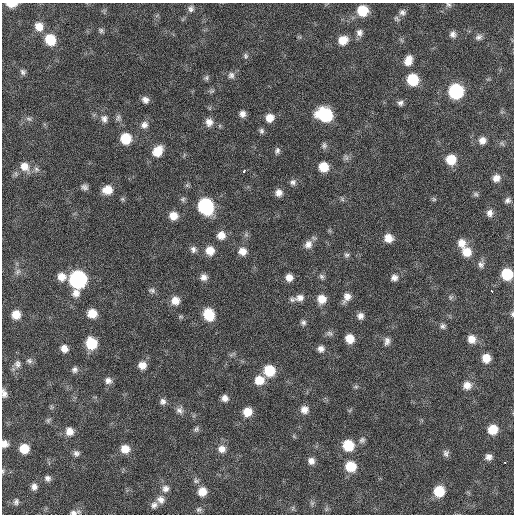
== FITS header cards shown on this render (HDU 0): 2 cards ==
NAXIS1  =                  512 / Axis length
NAXIS2  =                  512 / Axis length

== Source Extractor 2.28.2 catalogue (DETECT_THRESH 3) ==
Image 512 x 512 px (HDU 0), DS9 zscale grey, 1 PNG px = 1 image px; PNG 516 x 516 px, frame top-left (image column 1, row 512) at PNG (2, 3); no overlay
Background 59.6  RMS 8.4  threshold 25.3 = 3 sigma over >= 5 px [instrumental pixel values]
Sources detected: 143; all 143 listed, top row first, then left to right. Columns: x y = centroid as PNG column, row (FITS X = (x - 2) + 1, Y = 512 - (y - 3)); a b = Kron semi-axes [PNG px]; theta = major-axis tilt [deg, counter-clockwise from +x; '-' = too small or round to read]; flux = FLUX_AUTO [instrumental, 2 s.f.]
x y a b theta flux
11 4 9 5 1 6200
448 5 8 6 -37 1300
191 9 9 8 - 2100
362 11 9 9 - 15000
402 12 9 8 - 2000
397 19 8 5 -46 1100
39 26 11 9 -63 5800
101 30 8 5 -47 1200
359 33 9 8 - 2500
453 34 8 8 - 2400
479 37 10 7 26 2200
50 40 10 9 - 14000
343 40 10 9 - 6900
246 56 8 6 -81 1400
408 60 11 8 70 5500
23 72 7 6 - 1600
231 75 9 9 - 2300
206 78 8 6 27 1300
413 80 9 9 - 20000
212 91 8 5 26 1100
456 91 9 9 - 61000
145 100 8 7 - 2700
400 103 7 7 - 1900
242 114 7 6 - 2800
325 115 12 10 -24 41000
118 118 10 7 88 1900
269 118 9 8 - 5700
29 119 9 5 -18 1600
104 119 11 9 -77 3000
209 122 10 9 - 4100
144 125 10 9 - 3200
261 131 8 6 -75 1500
126 138 9 9 - 16000
482 140 9 8 - 3500
324 145 9 7 90 1700
158 151 11 9 52 10000
277 151 8 6 71 1700
346 157 10 6 -72 1700
451 159 9 9 - 11000
24 166 13 11 -47 6600
324 167 8 8 - 11000
36 169 8 7 - 2000
244 171 4 3 - 11000
496 178 8 8 - 4100
293 182 8 7 - 2000
85 187 8 7 - 2000
107 190 10 9 - 8000
279 193 8 7 - 3500
476 194 8 6 -3 1200
122 199 6 5 - 920
183 199 7 7 - 1300
342 199 6 5 - 1100
434 199 6 5 - 840
507 200 8 6 27 1800
205 206 10 9 - 79000
489 213 9 7 82 3100
173 216 9 8 - 6200
221 235 10 9 - 5200
246 235 7 4 -19 1100
388 238 9 8 - 6200
462 243 10 9 - 5300
308 244 11 10 - 4000
193 249 9 7 -82 2300
210 251 10 9 - 7000
243 251 9 9 - 4900
467 252 10 9 - 8500
347 255 8 6 6 1400
481 265 9 8 - 2300
18 272 10 6 51 2000
507 274 8 8 - 20000
322 276 8 6 -45 1500
61 277 10 9 - 5700
204 277 8 7 - 3100
289 277 8 8 - 4200
394 278 9 8 - 2800
78 279 12 10 84 130000
152 290 10 7 -7 1700
492 291 3 3 - 17000
347 297 12 8 62 4500
450 297 7 7 - 1200
300 298 13 9 14 4400
322 299 9 9 - 6700
175 301 9 9 - 5900
92 313 9 8 - 8500
209 314 11 9 -68 18000
512 314 7 5 90 1000
16 315 8 8 - 7200
360 316 8 8 - 2800
303 322 7 7 - 1600
443 326 8 7 - 1700
329 333 9 7 -21 1800
350 339 8 7 - 7900
471 339 9 9 - 5400
387 341 11 7 82 2600
91 343 10 9 - 19000
64 348 8 7 - 4100
321 349 8 7 - 2900
486 358 8 8 - 7000
29 361 9 7 -7 1700
17 364 10 9 - 2900
142 365 8 8 - 5000
74 370 8 8 - 1900
269 371 10 9 - 17000
259 380 10 9 - 8800
108 381 9 8 - 2700
467 385 10 10 - 4700
356 387 7 5 7 960
4 393 10 6 -79 2500
225 398 8 7 - 3100
163 401 8 8 - 2200
51 407 7 4 -72 790
180 410 10 9 - 2700
304 410 9 9 - 4000
247 412 8 8 - 8300
48 420 7 5 69 1100
196 429 9 7 56 1400
493 429 9 8 - 11000
69 431 9 8 - 5100
362 440 9 8 - 1900
5 444 7 7 - 3600
348 445 9 9 - 18000
24 449 8 8 - 11000
125 449 10 9 - 6300
222 449 10 10 - 4100
76 453 8 7 - 1900
446 453 9 7 86 1900
489 457 7 7 - 2800
311 461 7 7 - 3100
505 462 3 3 - 12000
351 466 9 9 - 15000
3 471 7 4 83 880
47 478 7 7 - 2100
196 481 8 7 - 1600
34 487 7 7 - 2700
165 489 10 9 - 3100
439 491 9 9 - 15000
202 492 9 8 - 6800
161 500 11 9 -37 3800
16 502 8 7 - 1700
312 503 5 5 - 1100
154 505 9 8 - 2500
199 510 8 7 - 1500
74 512 14 5 9 2400
At the frame edge (FLAGS 8, measured only in part): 8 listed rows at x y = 11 4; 448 5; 507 274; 512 314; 4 393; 5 444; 3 471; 74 512